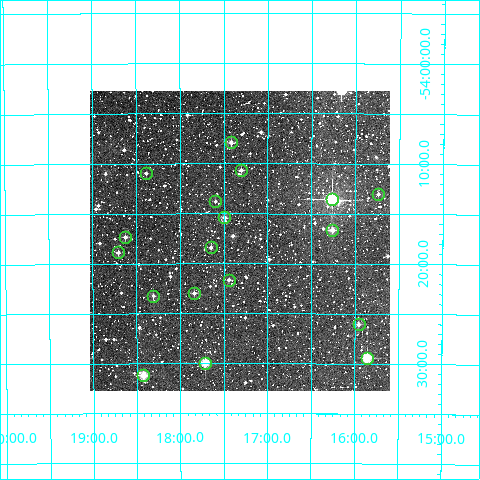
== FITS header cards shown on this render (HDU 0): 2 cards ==
NAXIS1  =                  300
NAXIS2  =                  300

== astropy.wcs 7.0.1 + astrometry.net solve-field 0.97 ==
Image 300 x 300 px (HDU 0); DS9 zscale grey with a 90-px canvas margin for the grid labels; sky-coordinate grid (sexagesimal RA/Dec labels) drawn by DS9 from the SOLVED WCS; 18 Tycho-2 reference stars matched to detected sources circled (green)
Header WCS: RA---TAN/DEC--TAN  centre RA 07:17:19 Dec -54:18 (109.33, -54.29 deg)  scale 6 arcsec/px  FOV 30.0' x 30.0'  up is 0 deg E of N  parity normal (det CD < 0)
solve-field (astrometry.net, Tycho-2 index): VERIFIED the header's WCS against the Tycho-2 star catalogue (18 matches, 0 conflicts) and refined it, rather than solving blind
Solved WCS: RA---TAN-SIP/DEC--TAN-SIP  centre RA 07:17:19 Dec -54:18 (109.33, -54.30 deg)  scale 6 arcsec/px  FOV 30.0' x 30.0'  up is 0 deg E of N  parity normal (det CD < 0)
The solver's refit moves the header's centre by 1.6 arcsec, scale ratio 0.9999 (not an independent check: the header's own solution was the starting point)
Tycho-2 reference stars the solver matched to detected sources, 18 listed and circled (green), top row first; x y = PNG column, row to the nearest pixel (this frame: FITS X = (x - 93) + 1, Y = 300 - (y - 91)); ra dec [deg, ICRS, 3 dp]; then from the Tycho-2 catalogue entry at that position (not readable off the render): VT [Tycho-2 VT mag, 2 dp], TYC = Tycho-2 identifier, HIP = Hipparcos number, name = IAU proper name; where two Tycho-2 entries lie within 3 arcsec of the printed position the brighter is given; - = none
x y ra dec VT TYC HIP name
234 142 109.354 -54.132 10.57 8550-2103-1 - -
244 170 109.325 -54.178 10.92 8550-1862-1 - -
149 173 109.596 -54.183 11.45 8550-2641-1 - -
381 194 108.935 -54.217 12.53 8550-1776-1 - -
335 199 109.066 -54.226 7.66 8550-2735-1 35183 -
218 201 109.399 -54.230 11.87 8550-2051-1 - -
227 217 109.373 -54.257 10.94 8550-2357-1 - -
335 230 109.065 -54.277 10.45 8550-2000-1 - -
128 237 109.657 -54.289 11.56 8550-2161-1 - -
214 247 109.412 -54.307 11.09 8550-2685-1 - -
121 252 109.676 -54.315 11.17 8550-2422-1 - -
232 280 109.361 -54.361 11.25 8550-2432-1 - -
197 293 109.460 -54.383 11.50 8554-144-1 - -
156 296 109.577 -54.387 11.44 8554-1262-1 - -
362 324 108.989 -54.433 11.71 8554-782-1 - -
370 358 108.965 -54.490 8.69 8554-1286-1 - -
208 363 109.428 -54.499 9.31 8554-34-1 35318 -
146 375 109.606 -54.519 9.47 8554-960-1 - -